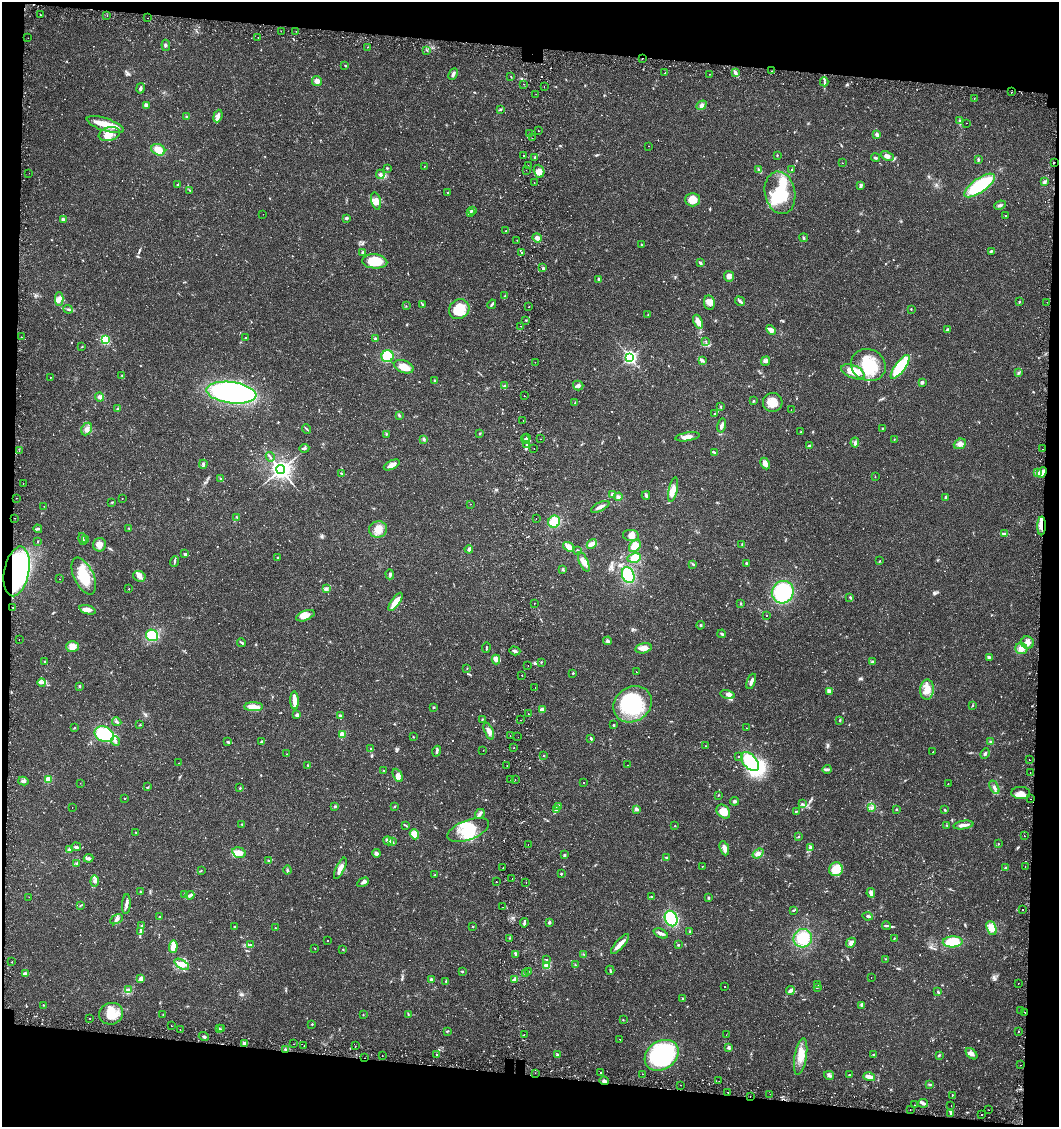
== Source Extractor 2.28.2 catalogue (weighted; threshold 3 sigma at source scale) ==
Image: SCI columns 337-4564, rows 59-4558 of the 4845 x 4632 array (HDU 1 of 3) = the unmasked area's bounding box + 8 px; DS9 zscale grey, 4 x 4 block average (1 PNG px = mean of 4 x 4 image px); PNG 1061 x 1129 px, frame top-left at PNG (2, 2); each listed source drawn as its Kron ellipse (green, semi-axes under 4 px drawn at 4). Shown black and unused: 12% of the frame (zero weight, under 2 of 3 exposures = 5% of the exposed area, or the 3 px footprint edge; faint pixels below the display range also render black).
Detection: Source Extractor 2.28.2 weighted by HDU 2 'WHT'. Background 0.0151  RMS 0.0022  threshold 0.0101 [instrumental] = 3 sigma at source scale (4.5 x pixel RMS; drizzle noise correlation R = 1.50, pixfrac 1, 0.0396/0.0396 arcsec/px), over >= 5 px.
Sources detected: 818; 2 too faint to see at this stretch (4 x 4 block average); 4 inside a brighter object's white glare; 26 cosmic-ray / hot-pixel residue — neither listed nor drawn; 5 coinciding with a brighter row at this scale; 31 inside a brighter listed object's ellipse — not listed separately; of the other 750, all 500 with FLUX_AUTO >= 0.574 (the completeness limit of this list) listed and drawn (250 fainter detections not listed), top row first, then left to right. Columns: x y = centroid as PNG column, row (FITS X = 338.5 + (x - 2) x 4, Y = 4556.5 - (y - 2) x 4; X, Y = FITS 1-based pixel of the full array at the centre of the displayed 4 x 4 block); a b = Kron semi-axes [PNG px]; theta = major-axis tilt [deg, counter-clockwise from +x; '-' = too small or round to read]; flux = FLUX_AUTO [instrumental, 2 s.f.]
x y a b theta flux
40 15 2 2 - 3.3
107 15 2 2 - 0.76
148 18 2 2 - 0.62
281 31 2 2 - 1.5
296 31 2 2 - 0.74
258 37 2 2 - 3
28 38 2 2 - 1.4
166 45 5 2 - 2
367 47 2 2 - 2.2
427 50 2 2 - 2.1
642 59 2 2 - 1.8
345 66 3 2 - 0.78
772 71 2 2 - 0.97
665 73 2 2 - 1.7
735 73 3 3 - 2.2
453 74 6 3 65 3.4
709 74 2 2 - 0.9
511 77 3 2 - 0.67
317 81 5 4 - 5.8
824 82 4 2 - 2.4
524 84 2 2 - 0.8
544 87 2 2 - 2.5
140 88 5 3 - 2.9
1011 92 2 2 - 1.5
536 94 2 2 - 0.87
974 98 2 2 - 2.8
146 105 4 3 - 5.5
701 105 5 3 - 3.2
500 109 3 2 - 1.2
186 116 2 2 - 0.84
218 116 6 4 69 4.6
960 120 4 2 - 1.6
966 123 2 2 - 0.66
105 125 19 6 -18 21
538 131 2 2 - 0.96
529 133 2 2 - 0.78
109 134 11 6 14 14
877 134 4 4 - 2.5
532 138 2 2 - 0.68
649 146 2 2 - 1.4
158 150 7 5 -24 14
523 155 2 2 - 4.4
777 155 2 2 - 0.76
887 156 7 4 -24 6.5
535 157 3 2 - 1.7
875 158 4 2 - 1.8
978 160 4 2 - 1.6
1054 162 2 2 - 1.1
842 163 2 2 - 0.73
424 166 2 2 - 0.87
528 166 2 2 - 0.68
387 168 3 2 - 0.91
792 169 2 2 - 0.63
526 170 2 2 - 0.6
759 170 3 2 - 1.4
539 171 6 5 - 7.2
29 173 2 2 - 1.6
380 174 5 4 - 3.9
1044 181 2 2 - 0.9
534 183 2 2 - 1.1
178 185 4 2 - 1.3
980 185 18 7 35 82
861 186 4 2 - 2.6
190 191 3 2 - 1
448 193 2 2 - 0.67
780 193 21 15 -78 67
693 200 7 6 - 22
376 201 9 4 -75 7.5
1000 205 6 2 24 2.4
473 210 3 2 - 1.3
470 212 2 2 - 0.63
263 214 2 2 - 0.6
1005 215 2 2 - 0.99
347 218 3 3 - 2.2
63 219 3 2 - 3.3
506 231 3 2 - 1.4
537 238 5 4 - 5.3
804 238 4 2 - 1.6
517 240 2 2 - 0.67
641 245 2 2 - 0.61
991 251 3 2 - 1.6
362 252 3 3 - 2
522 252 2 2 - 1.9
375 261 12 7 -5 37
700 263 4 2 - 1.9
543 268 2 2 - 3
729 276 5 5 - 5.1
599 279 3 2 - 3.1
505 296 2 2 - 0.72
59 299 7 4 -88 5.1
740 301 5 3 - 2.6
1019 301 3 2 - 0.85
709 302 7 5 -79 7.8
1047 302 2 2 - 1.8
492 304 5 2 - 2.1
423 305 2 2 - 0.87
406 306 2 2 - 0.68
529 307 2 2 - 0.66
68 309 5 2 - 1.5
459 309 11 9 42 21
911 309 3 2 - 0.63
648 314 2 2 - 0.62
526 320 2 2 - 0.9
698 322 7 4 -68 9.1
520 326 2 2 - 1.4
947 329 3 2 - 1.4
771 330 6 4 -45 6.8
21 337 2 2 - 1.2
246 338 2 2 - 0.58
375 339 3 3 - 2.2
105 340 3 3 - 49
705 341 2 2 - 0.66
82 347 2 2 - 0.58
387 356 6 6 - 38
630 357 3 3 - 130
702 360 3 2 - 1.4
766 361 5 3 - 3.1
535 362 2 2 - 2.6
868 365 18 15 -23 48
404 367 10 6 -20 14
900 367 14 5 53 76
853 372 12 6 -23 19
1019 372 3 2 - 0.96
122 376 2 2 - 0.86
50 377 2 2 - 1.3
435 381 3 3 - 2.6
922 382 4 2 - 2.9
504 386 3 2 - 1.6
578 386 5 5 - 3.6
231 393 25 10 -7 350
524 396 2 2 - 1.3
100 397 4 3 - 3.3
753 401 2 2 - 0.97
773 402 10 9 - 15
575 403 3 2 - 1.2
721 406 3 2 - 0.9
118 409 3 3 - 1.6
791 410 2 2 - 0.78
714 414 2 2 - 0.87
399 415 4 2 - 1.3
523 420 2 2 - 1.6
722 425 7 2 77 4.8
882 428 3 2 - 0.8
87 429 6 5 - 6.2
307 429 5 2 - 1.5
801 432 3 2 - 0.6
480 433 2 2 - 1.3
386 434 3 2 - 0.91
687 437 12 3 9 8.3
527 438 2 2 - 4.5
424 439 3 2 - 1.3
525 439 4 2 - 2.4
541 439 2 2 - 0.81
894 439 2 2 - 0.61
855 443 5 3 - 2.7
960 444 6 5 - 6
527 445 4 2 - 2.2
809 446 4 2 - 2.3
304 448 5 2 - 2
534 448 2 2 - 1.2
1042 449 2 2 - 1.7
19 451 2 2 - 0.62
714 453 4 3 - 2.4
270 457 5 2 - 1.5
203 464 4 3 - 2.6
765 464 6 3 -63 8.5
392 465 8 3 26 9.9
281 470 4 4 - 580
1038 472 2 2 - 0.81
342 473 4 2 - 1.1
1042 473 6 3 49 5.3
875 477 2 2 - 0.66
221 479 3 2 - 1.1
23 483 2 2 - 1.6
673 490 12 4 77 11
613 494 3 2 - 3.2
646 495 4 2 - 3.8
618 497 4 3 - 2.4
945 497 4 2 - 1.8
16 498 2 2 - 0.71
122 498 2 2 - 0.72
112 502 3 2 - 0.64
470 504 2 2 - 0.65
44 506 2 2 - 1
600 507 10 3 27 5.5
237 517 3 2 - 0.65
15 518 2 2 - 0.73
536 518 2 2 - 0.64
554 522 6 6 - 21
1041 526 9 4 88 9.9
129 528 3 2 - 0.92
38 529 4 3 - 2.2
378 529 9 8 - 13
1005 533 2 2 - 0.91
631 535 8 5 -2 7.3
82 539 6 2 -77 3.3
86 540 2 2 - 0.67
37 542 2 2 - 0.78
592 544 5 4 - 4.8
742 544 3 2 - 0.94
100 545 7 6 - 7.4
635 546 7 5 43 17
569 547 6 3 -37 12
469 549 4 3 - 3.1
578 550 4 2 - 1.3
185 554 3 3 - 1.7
278 557 3 2 - 1
634 558 7 4 12 19
880 561 4 2 - 0.86
174 562 5 2 - 1.9
584 562 10 4 -66 9
746 563 3 2 - 1.5
693 564 3 2 - 1.3
563 569 3 2 - 1.6
17 571 25 12 79 320
390 574 5 2 - 2.1
628 575 8 6 -69 52
84 576 20 10 -65 47
139 576 6 5 - 6
59 579 2 2 - 0.65
326 588 2 2 - 1.1
129 589 2 2 - 0.63
783 592 11 10 - 86
850 597 3 2 - 1.2
395 602 10 3 54 16
534 603 2 2 - 1.4
740 603 2 2 - 0.76
13 607 2 2 - 1.7
88 610 8 4 -18 8.7
305 616 10 5 21 14
767 616 2 2 - 0.67
700 625 4 2 - 1.4
722 634 4 2 - 1.8
152 635 6 5 - 41
19 640 2 2 - 3.7
608 641 4 3 - 2.4
242 643 4 2 - 2.1
1027 643 6 6 - 8.1
72 647 6 5 - 11
486 648 5 2 - 1.4
643 648 8 5 12 8
1021 648 6 5 - 9.6
515 651 6 2 -17 2.9
989 657 3 3 - 1.7
496 659 5 4 - 9.8
45 661 2 2 - 1.6
541 662 3 2 - 0.88
872 662 3 2 - 2.3
528 666 2 2 - 0.67
467 668 2 2 - 0.64
636 672 2 2 - 1.1
573 673 3 2 - 0.93
522 675 2 2 - 2.1
751 681 8 2 69 5.3
42 683 4 2 - 2.1
79 686 2 2 - 2.4
535 687 2 2 - 0.8
927 690 10 7 86 16
829 691 4 3 - 5.7
728 694 7 3 -12 5.4
294 700 9 4 -88 11
633 704 20 17 35 100
973 706 2 2 - 0.64
254 707 9 4 -1 8.5
434 707 2 2 - 1.6
542 710 3 3 - 5.4
528 714 2 2 - 4.4
297 715 2 2 - 4.7
340 716 3 3 - 2.1
482 719 3 2 - 0.95
521 720 2 2 - 0.61
840 720 3 2 - 0.93
117 722 5 2 - 2.9
140 725 2 2 - 0.85
614 725 2 2 - 1.5
75 728 3 2 - 0.7
746 728 2 2 - 0.75
489 731 9 4 -67 6.9
104 734 10 7 -24 61
342 734 3 3 - 9.3
510 735 2 2 - 0.78
413 737 2 2 - 0.68
518 737 2 2 - 1.5
591 738 3 2 - 2.1
115 741 5 3 - 3.7
262 741 3 2 - 1.1
228 742 3 2 - 1.3
991 742 4 3 - 1.9
705 746 2 2 - 1
514 748 2 2 - 1.4
371 749 2 2 - 1.2
483 750 2 2 - 0.85
437 751 5 3 - 2.6
933 752 2 2 - 0.81
287 754 2 2 - 1
985 754 5 3 - 2.4
544 756 2 2 - 0.77
738 757 2 2 - 0.97
1029 760 2 2 - 2.3
750 761 11 6 -50 60
179 763 2 2 - 1
308 765 2 2 - 0.76
507 765 2 2 - 0.78
628 765 2 2 - 1.2
827 769 4 2 - 1.9
384 770 2 2 - 0.87
1030 772 2 2 - 2.2
398 775 7 3 -62 7.5
48 779 2 2 - 37
511 780 2 2 - 1.6
515 780 2 2 - 0.65
23 781 5 3 - 2.9
80 783 2 2 - 0.97
584 783 2 2 - 1.1
948 784 2 2 - 1.9
147 787 4 2 - 0.9
994 787 7 3 -63 4.1
240 788 2 2 - 0.81
1021 793 9 6 -3 9.6
718 795 2 2 - 0.76
125 798 2 2 - 0.72
1031 799 2 2 - 1
734 801 4 3 - 2.5
802 804 3 3 - 2
558 806 4 2 - 1.5
72 807 2 2 - 0.74
335 807 4 2 - 1
394 807 2 2 - 0.72
871 808 4 3 - 2.3
636 809 2 2 - 11
896 809 2 2 - 1.1
556 810 3 2 - 1.9
945 810 3 2 - 1.4
796 811 3 2 - 1
723 812 8 6 -47 16
480 814 5 2 - 3
242 824 2 2 - 1.7
963 825 10 2 8 9
406 826 3 2 - 0.8
675 826 2 2 - 0.84
947 826 3 2 - 0.88
468 830 22 10 21 41
136 832 2 2 - 0.76
414 834 5 4 - 14
1024 836 2 2 - 5.9
799 837 2 2 - 0.87
388 841 5 3 - 3.4
392 842 4 2 - 2.1
528 844 2 2 - 0.76
998 844 2 2 - 0.65
76 847 5 3 - 2.3
810 847 3 2 - 1.4
724 848 7 3 -70 6.9
69 849 4 3 - 2.2
239 853 7 5 -17 9.5
376 853 4 3 - 4.7
758 853 6 3 37 4.5
564 855 3 2 - 1.7
89 858 5 3 - 2.8
666 858 3 2 - 1.3
269 861 3 2 - 0.87
77 863 2 2 - 0.68
702 866 2 2 - 1.3
1025 866 2 2 - 1
1006 867 3 2 - 0.87
340 868 11 4 64 10
503 868 2 2 - 1.9
836 869 7 7 - 25
201 870 2 2 - 0.83
287 870 4 2 - 1.6
561 874 3 2 - 1
435 875 2 2 - 0.7
512 879 2 2 - 0.94
95 881 5 4 - 3.7
363 882 6 2 29 2.9
496 882 2 2 - 0.68
526 882 2 2 - 0.58
140 892 3 2 - 0.92
871 893 5 3 - 4.8
185 894 3 2 - 1.5
190 895 5 2 - 2.7
651 896 3 2 - 0.71
29 897 2 2 - 0.65
708 898 2 2 - 1.7
126 904 10 2 85 5.1
81 905 3 2 - 1
502 907 2 2 - 1.4
1023 909 2 2 - 5.9
794 910 3 2 - 1.1
868 916 5 3 - 3.4
159 917 2 2 - 1.2
117 919 7 3 29 3.9
671 919 8 6 -65 55
524 923 5 2 - 3.3
549 923 2 2 - 3.3
142 925 4 2 - 1.5
235 926 2 2 - 0.89
473 926 2 2 - 1.1
887 926 4 2 - 2.2
275 928 2 2 - 1.2
992 928 7 4 -67 19
690 931 2 2 - 0.83
141 932 3 2 - 1
661 933 7 3 -25 4.5
510 938 3 2 - 1.2
803 938 9 9 - 34
894 938 2 2 - 0.85
327 940 2 2 - 1.2
953 942 10 5 2 54
851 943 5 4 - 5.6
620 944 13 3 49 10
250 945 3 2 - 1.1
678 945 3 2 - 1.2
173 947 6 2 87 19
315 948 2 2 - 0.57
343 949 2 2 - 0.66
516 954 3 2 - 1
584 954 2 2 - 0.77
546 959 2 2 - 0.69
886 959 3 2 - 0.76
12 962 2 2 - 2.8
182 964 8 4 -31 8
547 965 2 2 - 59
576 965 2 2 - 3.8
610 970 4 2 - 1.4
462 971 2 2 - 1.8
528 972 2 2 - 0.91
526 973 2 2 - 0.96
25 974 3 3 - 3.9
871 977 2 2 - 1.6
141 978 4 3 - 6.2
515 979 4 3 - 3.2
432 980 4 2 - 5.4
446 981 3 2 - 1.1
1018 983 2 2 - 0.65
818 985 2 2 - 1
725 987 2 2 - 0.75
817 987 4 2 - 0.94
128 989 2 2 - 1.5
790 990 5 3 - 4.8
938 991 2 2 - 1.1
683 999 2 2 - 0.93
43 1005 2 2 - 0.63
861 1006 4 2 - 1.1
1021 1010 2 2 - 0.87
1025 1012 2 2 - 1.9
111 1014 12 10 19 24
408 1014 4 2 - 1
163 1015 2 2 - 0.65
363 1015 2 2 - 0.72
90 1018 2 2 - 0.65
623 1020 2 2 - 0.63
312 1024 2 2 - 1.8
171 1026 2 2 - 3.1
180 1029 2 2 - 6
219 1029 2 2 - 0.71
221 1029 2 2 - 0.7
447 1031 3 2 - 1.1
1018 1031 2 2 - 1.5
524 1034 2 2 - 0.81
726 1035 2 2 - 0.88
204 1036 5 2 - 1.8
620 1039 2 2 - 2.2
244 1044 3 3 - 3.3
294 1044 2 2 - 1.8
304 1045 2 2 - 2.2
355 1046 2 2 - 1.3
729 1048 4 3 - 2.8
286 1050 2 2 - 1.4
436 1054 2 2 - 1.9
873 1054 2 2 - 0.65
971 1054 7 4 -41 5.7
557 1055 3 2 - 1.7
662 1055 18 14 34 150
939 1055 2 2 - 1.3
382 1056 2 2 - 0.62
801 1057 18 6 81 16
364 1058 2 2 - 3.2
1020 1065 2 2 - 0.76
535 1073 2 2 - 1.1
601 1073 2 2 - 2.1
642 1074 2 2 - 1.1
829 1075 5 3 - 2.7
849 1075 2 2 - 1.1
869 1077 6 3 -15 8.8
604 1081 5 3 - 3.3
719 1081 2 2 - 0.83
930 1084 3 2 - 1.2
680 1085 2 2 - 0.71
728 1092 2 2 - 2.9
770 1094 2 2 - 0.58
952 1095 2 2 - 1
750 1096 2 2 - 1.4
923 1103 5 2 - 3.5
914 1105 2 2 - 0.65
951 1105 2 2 - 0.87
910 1110 2 2 - 1.9
989 1110 2 2 - 1.1
951 1114 3 2 - 1.6
981 1115 2 2 - 4.7
Overlapping masked pixels (flux is a lower limit): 10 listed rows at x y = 642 59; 1054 162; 1041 526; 17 571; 1025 1012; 286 1050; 364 1058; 1020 1065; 604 1081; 750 1096
Diffuse or blended objects may show on this block-average render without a row.